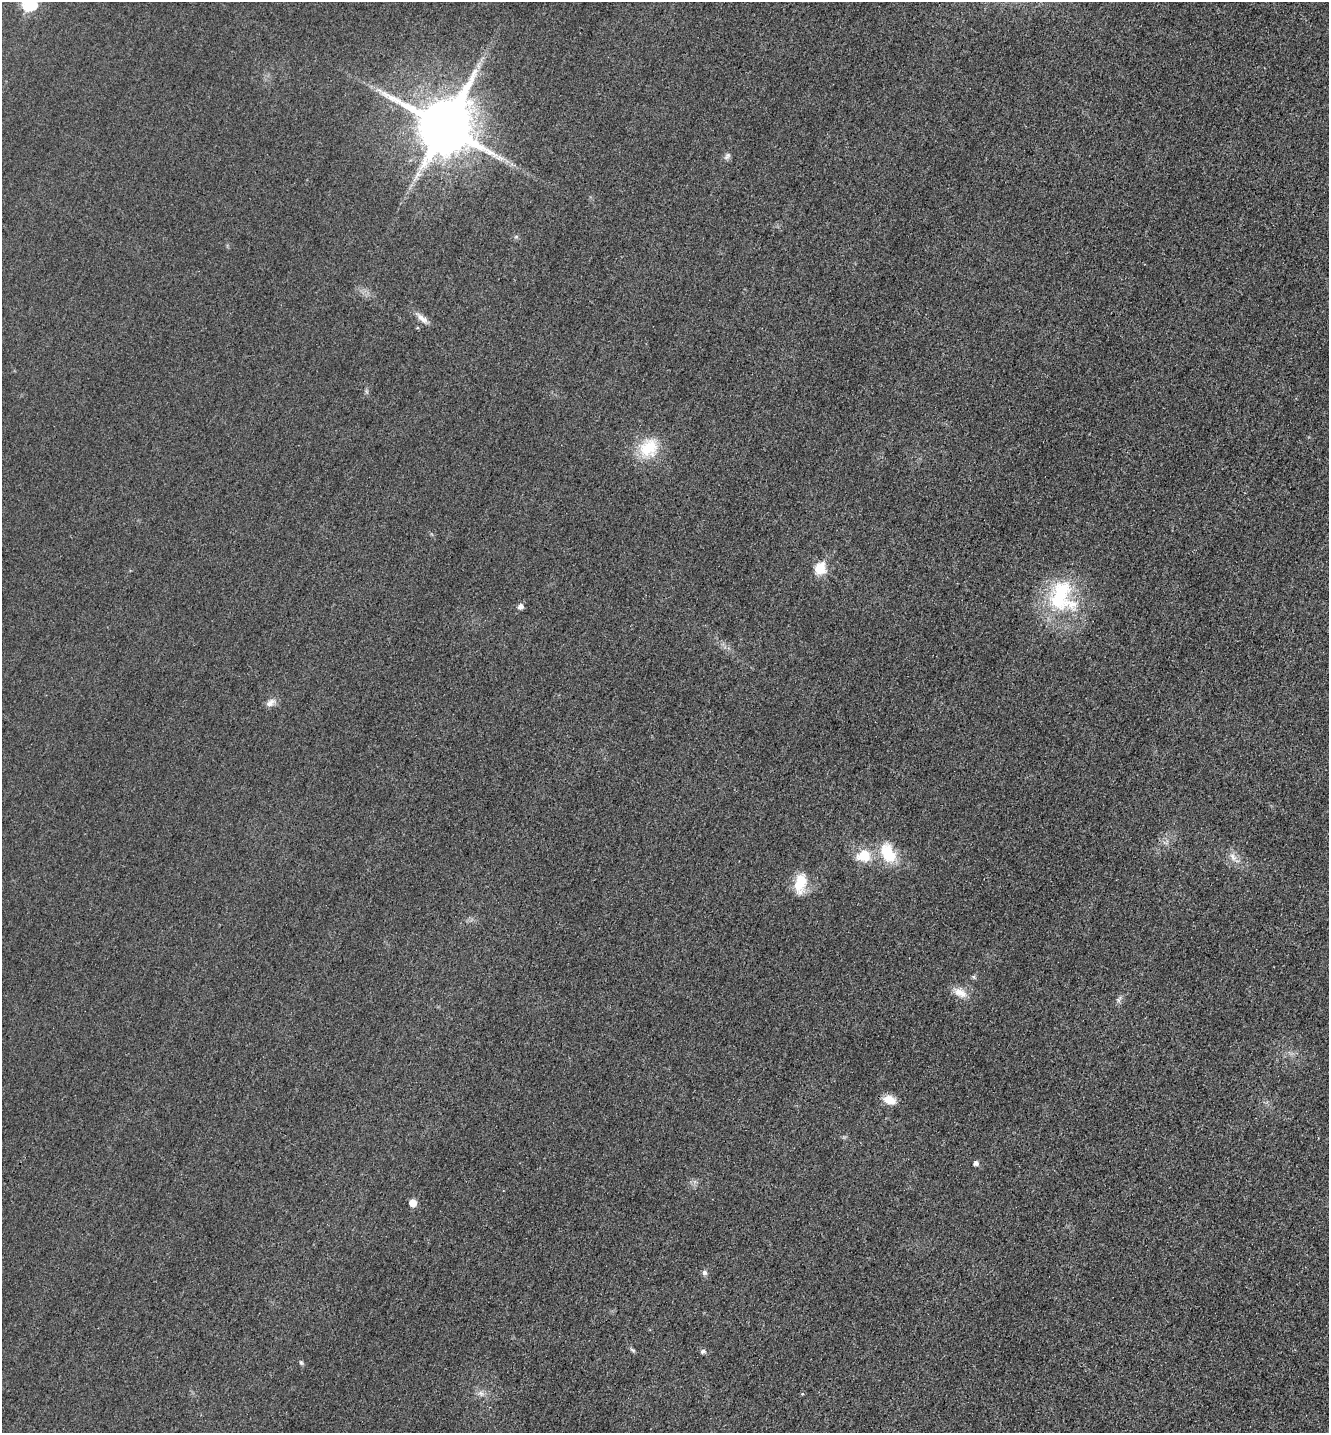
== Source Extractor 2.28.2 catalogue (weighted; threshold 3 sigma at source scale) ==
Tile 6 of 4 x 4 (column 2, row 2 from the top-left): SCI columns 1494-2820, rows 2886-4316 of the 5778 x 5772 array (HDU 1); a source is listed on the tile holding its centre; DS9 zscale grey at full resolution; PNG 1331 x 1435 px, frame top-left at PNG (2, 2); no overlay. Shown black and unused: <1% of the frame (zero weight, under 3 of 4 exposures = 2% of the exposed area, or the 3 px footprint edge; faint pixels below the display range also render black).
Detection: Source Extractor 2.28.2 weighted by HDU 2 'WHT'; one run over the whole footprint, this tile lists its part. Background 0.0185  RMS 0.0056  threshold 0.0254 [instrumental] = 3 sigma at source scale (4.5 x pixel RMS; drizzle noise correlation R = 1.50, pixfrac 1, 0.05/0.05 arcsec/px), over >= 5 px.
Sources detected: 24; all 24 listed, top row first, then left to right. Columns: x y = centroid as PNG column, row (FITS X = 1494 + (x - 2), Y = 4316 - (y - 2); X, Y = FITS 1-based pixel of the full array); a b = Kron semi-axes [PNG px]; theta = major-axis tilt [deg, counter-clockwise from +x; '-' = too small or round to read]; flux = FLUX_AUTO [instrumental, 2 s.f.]
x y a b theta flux
30 3 7 7 - 76
444 126 17 16 - 3900
727 156 10 6 50 1.7
422 318 19 7 -41 4
649 448 26 21 42 19
820 568 6 6 - 31
1061 596 46 34 -81 50
520 606 6 5 - 2.7
270 703 14 8 42 3.2
888 853 22 14 -64 20
864 856 21 18 14 13
1233 857 14 7 -55 3.7
800 883 25 14 79 13
973 977 6 5 - 0.96
960 992 21 11 -28 6.4
1119 999 12 4 66 1.5
889 1100 13 9 -18 8.1
976 1163 5 5 - 2.3
412 1203 5 5 - 9.1
704 1272 7 6 - 1.6
633 1350 9 3 -34 1
703 1351 7 5 23 1.4
301 1362 7 5 -62 1
481 1393 9 6 -22 2.1
Isophote crosses this tile's border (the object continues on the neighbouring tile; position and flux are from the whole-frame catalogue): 1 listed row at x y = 30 3